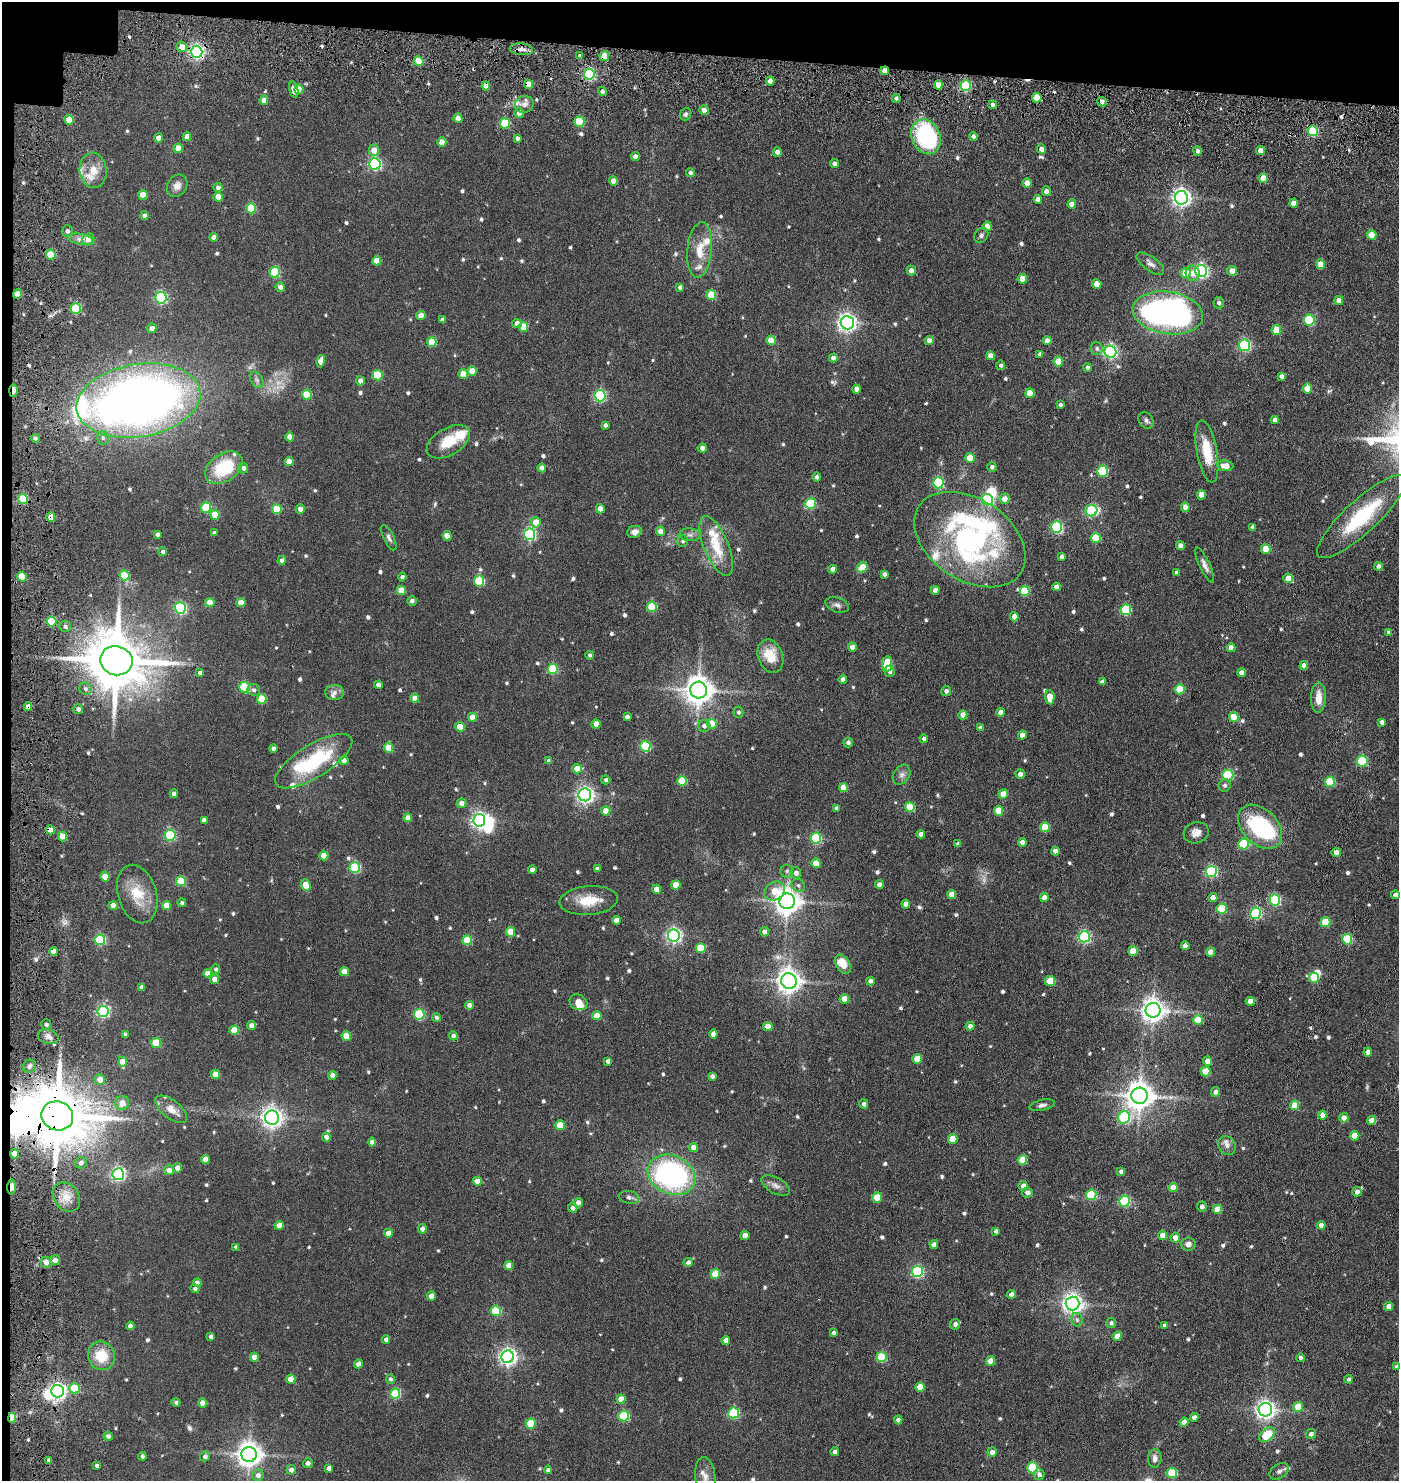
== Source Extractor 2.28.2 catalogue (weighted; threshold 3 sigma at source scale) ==
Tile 1 of 3 x 3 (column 1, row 1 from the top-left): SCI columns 228-1624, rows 3017-4495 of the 4575 x 4554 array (HDU 1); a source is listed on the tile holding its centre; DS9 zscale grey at full resolution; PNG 1401 x 1483 px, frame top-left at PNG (2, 2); each listed source drawn as its Kron ellipse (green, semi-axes under 4 px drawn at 4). Shown black and unused: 5% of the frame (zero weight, under 3 of 6 exposures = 5% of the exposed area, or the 3 px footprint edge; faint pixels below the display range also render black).
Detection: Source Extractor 2.28.2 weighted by HDU 2 'WHT'; one run over the whole footprint, this tile lists its part. Background 0.0869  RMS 0.0089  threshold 0.0364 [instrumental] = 3 sigma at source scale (4.09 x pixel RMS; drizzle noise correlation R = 1.36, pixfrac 0.8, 0.05/0.05 arcsec/px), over >= 5 px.
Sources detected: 726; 2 too faint to see at this stretch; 12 inside a brighter object's white glare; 6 cosmic-ray / hot-pixel residue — neither listed nor drawn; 19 inside a brighter listed object's ellipse — not listed separately; of the other 687, all 500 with FLUX_AUTO >= 1.86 (the completeness limit of this list) listed and drawn (187 fainter detections not listed), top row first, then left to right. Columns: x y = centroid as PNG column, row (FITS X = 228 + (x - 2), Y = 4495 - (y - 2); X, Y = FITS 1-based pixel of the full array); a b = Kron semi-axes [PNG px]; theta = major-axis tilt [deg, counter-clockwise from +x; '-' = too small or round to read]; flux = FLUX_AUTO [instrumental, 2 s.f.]
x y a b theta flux
182 47 5 5 - 6.6
521 49 11 6 -4 4.3
197 52 6 5 - 210
580 56 4 4 - 2.1
604 56 5 4 - 11
419 61 5 4 - 23
885 71 4 4 - 4.9
589 74 5 5 - 85
770 81 4 4 - 5.4
528 84 5 4 - 9.7
938 85 4 4 - 9.7
966 85 5 5 - 43
486 86 4 4 - 9.1
299 89 4 4 - 9.7
294 90 8 4 -75 6.7
602 92 4 4 - 2.1
896 98 4 4 - 1.9
1037 98 5 4 - 16
264 100 5 4 - 6.4
1102 102 5 4 - 3.6
524 104 9 8 - 4.3
993 105 4 4 - 2.1
704 110 5 4 - 4.9
519 113 5 4 - 7.6
685 114 6 5 - 1.9
458 118 4 4 - 6.8
69 120 5 4 - 16
580 122 5 5 - 37
505 123 5 5 - 42
1313 131 5 5 - 57
973 136 4 4 - 2.5
187 137 4 4 - 6.8
926 137 18 14 -65 110
158 138 4 4 - 5.8
517 138 4 3 - 2.9
442 142 5 4 - 11
178 148 5 4 - 13
1041 149 5 4 - 3.5
374 150 6 5 - 8.9
1197 151 5 4 - 2.5
1260 151 4 4 - 5.4
777 152 4 4 - 4.1
635 157 4 4 - 4.1
375 164 6 5 - 130
834 164 4 4 - 2.7
93 170 17 13 -85 14
690 173 4 4 - 2.2
1263 178 5 4 - 11
614 181 4 4 - 7.5
1027 183 4 4 - 7.6
177 186 12 9 56 5.3
218 187 4 4 - 2.5
1046 191 5 4 - 3.9
143 195 5 4 - 13
218 197 4 4 - 10
1181 198 7 6 - 360
1038 199 4 4 - 6.3
1293 203 4 4 - 6.4
1072 204 4 4 - 7.2
251 208 5 5 - 38
144 216 4 4 - 3.6
987 226 5 4 - 8.5
67 231 6 5 - 2.8
981 235 8 6 56 2.1
1372 235 5 5 - 15
214 237 4 4 - 5
81 239 12 5 -10 4.3
88 239 6 6 - 8
700 250 28 12 84 16
51 255 5 4 - 26
377 261 4 4 - 12
1150 264 16 7 -36 4.3
1320 264 5 4 - 9.7
911 270 5 4 - 4.2
1201 271 6 6 - 180
1232 271 5 5 - 6.9
275 272 5 5 - 57
1186 273 5 5 - 16
1193 273 8 7 - 6.1
1022 279 5 4 - 13
1097 284 5 4 - 13
280 287 5 4 - 4.2
680 287 4 3 - 2.2
17 294 4 4 - 13
711 295 5 5 - 27
161 298 6 5 - 110
1339 301 4 4 - 5.2
1219 303 5 5 - 2.6
76 308 5 5 - 45
1168 313 35 21 -8 270
421 316 4 4 - 8.9
443 320 4 4 - 4
1309 320 5 5 - 54
517 323 5 4 - 5.1
847 323 7 6 - 350
523 327 5 5 - 19
152 328 5 4 - 4.6
1276 330 5 4 - 19
771 340 4 4 - 12
929 340 4 4 - 5.1
1047 341 4 4 - 6.1
432 342 5 4 - 27
1244 345 6 5 - 110
1097 349 6 6 - 2.2
1110 352 6 6 - 160
1040 354 4 4 - 2.9
991 356 4 4 - 7.9
833 358 4 4 - 3
321 361 6 4 75 7.8
1058 361 5 4 - 17
1001 365 4 4 - 2.1
1087 367 4 4 - 2.4
472 371 5 4 - 11
463 374 5 4 - 14
377 375 5 5 - 40
1282 376 4 4 - 3.6
257 380 9 5 -60 2.4
360 381 4 4 - 4.1
1307 388 5 4 - 12
857 389 4 4 - 5.2
13 390 6 3 89 12
1030 393 5 4 - 13
307 395 5 5 - 25
600 396 6 5 - 100
138 401 62 36 9 670
1060 405 4 3 - 2.1
1146 420 9 7 -57 2.5
1275 420 4 4 - 3.5
605 425 4 3 - 2.3
290 437 4 4 - 7.8
35 438 4 4 - 2.3
103 438 7 5 88 2.1
448 442 24 13 30 20
702 448 4 4 - 3.7
1207 451 31 10 -80 24
970 458 5 4 - 14
289 462 4 4 - 8.8
1225 466 8 5 -8 9.5
992 467 4 4 - 2.4
224 468 20 13 34 40
243 468 5 5 - 3.1
542 468 4 4 - 5.5
1102 471 5 5 - 56
816 477 4 4 - 2.3
938 483 5 5 - 76
1201 495 4 4 - 8.9
23 499 5 5 - 41
1004 499 5 5 - 7.2
987 500 6 5 - 83
811 504 6 5 - 39
1185 507 4 4 - 8.1
206 508 5 5 - 40
277 509 5 5 - 26
300 509 4 4 - 4.1
600 509 5 4 - 10
1091 511 6 5 - 63
215 515 5 4 - 15
1362 516 58 16 43 61
51 517 5 4 - 8.3
536 522 5 5 - 11
1057 527 6 5 - 92
1253 527 4 4 - 2.1
660 531 5 4 - 5.6
634 532 7 6 - 4
214 533 4 3 - 2.1
530 534 6 5 - 120
157 535 4 3 - 2.1
690 535 10 6 -4 3.1
447 536 4 4 - 9.4
389 538 14 5 -65 2.8
1096 538 5 5 - 25
970 539 61 40 -33 160
683 541 6 5 - 1.9
716 546 32 12 -67 25
1180 546 4 4 - 4.9
1266 549 5 4 - 21
163 552 4 4 - 2.3
1062 557 4 4 - 2.5
282 560 4 4 - 2.8
1205 565 19 5 -65 4.2
1379 566 4 4 - 4.2
862 567 6 5 - 12
833 569 4 4 - 4.1
1177 573 4 4 - 3.3
884 574 4 3 - 2.4
125 575 5 5 - 29
22 577 5 4 - 25
402 577 4 4 - 2
1288 578 5 4 - 11
479 581 5 5 - 50
1056 587 4 4 - 3.8
401 590 5 4 - 15
935 590 4 4 - 5
1025 591 5 5 - 31
412 601 5 4 - 2.6
210 602 4 4 - 13
241 602 4 4 - 9.8
837 605 12 7 -19 3.3
652 607 5 5 - 38
180 608 5 5 - 110
1126 610 5 5 - 53
1014 617 5 4 - 5.3
51 622 5 5 - 39
65 626 6 5 - 2.1
1389 633 4 4 - 3
852 647 4 4 - 6.3
1231 648 4 4 - 7.1
590 655 4 4 - 1.9
770 656 17 12 -69 19
116 661 16 14 -19 5800
887 664 8 5 81 31
1304 665 4 4 - 4.2
553 669 5 5 - 45
890 671 6 5 - 3
200 673 4 4 - 2.9
1241 673 4 4 - 5.1
843 679 4 4 - 4.1
1102 682 4 4 - 3.3
378 685 4 4 - 4.2
245 687 5 5 - 59
86 689 6 6 - 2.2
1180 689 5 5 - 24
254 690 6 6 - 2.3
699 690 8 8 - 1100
946 691 5 5 - 2.3
334 693 9 7 3 3.8
1050 697 7 4 -84 15
1318 697 15 7 89 9.6
415 698 4 4 - 8.6
262 699 5 5 - 27
28 707 4 4 - 6.2
78 709 5 5 - 3.1
739 712 5 5 - 1.9
1000 712 4 4 - 4.5
963 715 4 4 - 6.1
472 717 4 4 - 10
627 717 4 4 - 2.9
1234 717 5 5 - 23
1382 722 4 4 - 3.1
596 724 4 4 - 8.7
712 724 5 4 - 20
704 726 6 6 - 3.2
460 727 5 4 - 16
980 728 4 4 - 2.4
1022 735 4 4 - 6.2
924 739 4 4 - 2.7
848 742 5 4 - 3.1
645 746 5 5 - 57
273 748 4 4 - 2.8
388 748 5 5 - 19
344 760 4 4 - 3.5
314 761 44 16 32 65
549 761 4 4 - 2.5
1362 761 5 5 - 57
577 769 5 4 - 10
1020 774 5 4 - 3.8
901 775 11 8 57 3.4
1228 775 5 5 - 58
606 780 4 4 - 1.9
682 781 5 5 - 32
1330 782 5 5 - 37
1225 785 6 6 - 2.3
843 787 4 4 - 10
174 794 4 4 - 3.9
1003 794 4 4 - 11
585 795 6 6 - 300
462 803 5 5 - 5.3
910 807 5 5 - 29
836 808 4 3 - 2.2
606 811 5 4 - 9
998 811 5 4 - 17
408 818 4 4 - 6.2
204 820 4 4 - 3.5
479 820 6 6 - 240
1045 827 5 5 - 18
1260 827 26 17 -46 84
50 830 4 4 - 8
1196 833 12 10 18 5.9
921 834 4 4 - 4.1
170 835 6 5 - 72
62 837 5 4 - 14
816 838 5 5 - 65
1022 842 4 4 - 4.9
958 844 4 3 - 2.2
1243 844 5 5 - 51
1055 851 4 4 - 4.2
1336 852 4 4 - 4.3
324 856 4 4 - 13
816 863 5 4 - 14
355 868 5 5 - 65
597 869 4 4 - 2.3
532 870 4 4 - 5.4
787 871 6 6 - 2.1
1211 871 5 5 - 98
796 873 5 5 - 4
105 877 5 4 - 14
181 881 5 5 - 33
879 884 4 4 - 3.8
306 885 6 4 -70 13
676 885 4 4 - 13
798 885 7 6 - 2.3
657 889 4 4 - 7.5
775 891 11 9 38 17
137 894 30 19 -73 24
952 895 4 4 - 9.6
1396 895 4 4 - 4.3
1044 898 4 4 - 5.5
1213 898 4 4 - 7
589 900 29 14 5 19
1275 900 5 5 - 81
787 901 8 7 - 880
182 903 4 4 - 2.1
906 904 4 4 - 5.3
166 905 4 4 - 10
113 906 4 4 - 7.9
1222 909 5 5 - 34
1256 913 6 5 - 87
616 920 4 4 - 6.2
1325 922 5 5 - 25
510 932 5 4 - 20
764 932 4 4 - 3.7
674 936 6 6 - 200
1084 937 6 5 - 120
1347 939 5 5 - 44
100 940 5 5 - 66
467 940 5 5 - 27
1185 946 4 4 - 6
701 948 5 5 - 26
53 951 4 4 - 5.6
1133 951 5 5 - 20
1211 952 4 4 - 8.3
843 964 10 6 -57 15
216 969 5 4 - 2
344 972 4 4 - 10
208 973 4 4 - 6.3
1314 977 5 5 - 33
214 979 4 4 - 6.5
789 981 8 7 - 740
870 981 4 4 - 3.7
1050 981 5 5 - 21
142 987 4 4 - 3
844 999 4 4 - 12
1250 1001 5 4 - 6.5
578 1002 9 7 -25 6.5
469 1005 4 4 - 4.5
1153 1010 7 7 - 700
103 1011 5 5 - 140
419 1014 5 5 - 58
597 1016 4 4 - 13
436 1017 4 4 - 2
1198 1020 5 5 - 19
46 1024 5 5 - 2.3
251 1025 4 4 - 4.5
768 1026 4 4 - 10
970 1026 4 4 - 4.7
234 1030 4 4 - 20
125 1034 4 3 - 2
713 1034 4 4 - 5.1
346 1036 5 4 - 12
453 1036 4 4 - 2
48 1037 11 7 -16 4.2
156 1043 5 5 - 29
1368 1052 4 4 - 4.8
917 1059 5 5 - 15
608 1061 4 4 - 2.7
1208 1061 4 4 - 6.1
122 1062 5 4 - 11
29 1066 7 6 - 2.1
1206 1071 5 5 - 18
215 1074 4 4 - 14
332 1075 4 4 - 4.4
712 1076 4 4 - 2.7
100 1080 5 5 - 8.3
1215 1092 5 4 - 3.3
1140 1096 8 8 - 1100
122 1103 7 6 - 8.5
864 1104 5 4 - 2.9
1042 1105 13 5 12 3
1295 1105 5 4 - 14
171 1109 19 9 -39 8.8
1322 1115 4 4 - 4.7
57 1116 16 14 -19 6200
1124 1117 6 6 - 78
272 1118 7 7 - 460
1344 1118 4 4 - 6
1371 1120 4 4 - 7.4
560 1125 5 4 - 15
1354 1136 5 4 - 13
326 1137 4 4 - 3.6
953 1139 5 4 - 16
372 1142 4 4 - 3.3
1227 1145 10 8 -57 4.9
693 1147 4 4 - 5.2
14 1154 5 4 - 5.3
205 1159 4 4 - 7.7
1022 1160 5 4 - 17
81 1163 6 5 - 3.3
177 1168 5 4 - 4.9
169 1170 5 5 - 6.1
1121 1171 4 4 - 2.4
118 1174 6 6 - 170
671 1175 25 19 -26 160
477 1181 4 4 - 7.6
776 1185 16 8 -29 4.8
1023 1186 5 4 - 4.5
11 1187 7 3 88 20
1173 1188 4 4 - 12
1027 1192 5 5 - 4.2
1357 1192 5 4 - 4.1
1091 1195 5 5 - 48
66 1197 16 12 -54 11
629 1197 10 6 -9 2.7
877 1198 5 4 - 17
1125 1201 5 5 - 68
578 1203 5 4 - 4
1202 1207 5 5 - 3.2
573 1208 5 4 - 3.7
1217 1209 5 4 - 14
1321 1225 4 4 - 5.6
279 1226 4 4 - 9.3
422 1229 4 4 - 4.4
996 1231 4 4 - 2.5
388 1233 4 4 - 6.3
1162 1235 4 4 - 7.1
745 1236 4 4 - 7.3
1175 1238 5 4 - 6.6
934 1244 4 4 - 5.4
1188 1244 7 6 - 4
236 1247 4 4 - 2.1
55 1260 5 5 - 5
46 1262 5 5 - 6.2
688 1262 5 4 - 3.6
509 1265 4 4 - 9.5
917 1272 5 5 - 100
715 1274 5 4 - 19
197 1283 4 4 - 4.6
195 1289 4 4 - 2.2
1011 1294 4 4 - 4.7
431 1296 4 4 - 7.4
1072 1303 7 7 - 450
1389 1306 4 4 - 5.2
496 1311 5 5 - 44
1077 1320 7 5 -77 2.1
1111 1323 5 5 - 2.2
955 1324 5 5 - 3.5
1165 1325 4 4 - 2.5
130 1326 4 4 - 4.3
833 1333 4 4 - 1.9
211 1336 4 3 - 2.4
1117 1336 5 4 - 8.6
386 1340 4 4 - 3.7
726 1341 4 4 - 6.4
101 1356 14 13 - 20
254 1357 4 4 - 7.3
508 1357 6 6 - 310
882 1357 5 5 - 42
1300 1358 4 4 - 2.2
990 1361 5 4 - 12
359 1364 4 4 - 6.5
1397 1366 4 4 - 2.7
291 1379 4 4 - 10
390 1379 5 4 - 2.3
1349 1379 4 4 - 2.2
920 1387 4 4 - 13
74 1388 5 5 - 26
58 1391 6 6 - 290
395 1394 5 5 - 53
621 1399 4 4 - 10
176 1402 4 4 - 2.2
203 1403 4 4 - 8.9
1298 1407 5 4 - 15
1265 1410 7 6 - 370
734 1413 5 5 - 71
624 1416 5 5 - 55
1194 1417 4 4 - 4.2
12 1418 5 3 - 32
898 1420 4 4 - 2.5
1184 1422 4 4 - 5.8
531 1424 5 5 - 33
1311 1434 5 5 - 2.6
1267 1435 9 5 39 34
108 1436 4 4 - 2.8
835 1452 4 4 - 2.5
992 1452 4 4 - 4.6
249 1454 7 7 - 790
142 1456 4 3 - 2.1
205 1456 5 5 - 2.7
1155 1458 9 6 87 3.4
49 1460 4 4 - 1.9
308 1463 5 5 - 3
97 1466 4 4 - 2.8
329 1468 4 4 - 3.7
1033 1468 5 5 - 52
291 1470 5 4 - 3.6
548 1470 4 4 - 2.7
1279 1471 10 7 32 3.1
1172 1473 5 5 - 35
1039 1474 6 5 - 2.7
258 1475 5 5 - 3.8
705 1476 19 10 -84 7.6
Overlapping masked pixels (flux is a lower limit): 21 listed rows (the first 20) at x y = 197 52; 604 56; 885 71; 528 84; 486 86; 1037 98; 1313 131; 17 294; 13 390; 23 499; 51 517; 51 622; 116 661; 28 707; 50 830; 53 951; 57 1116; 14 1154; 11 1187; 58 1391
Isophote crosses this tile's border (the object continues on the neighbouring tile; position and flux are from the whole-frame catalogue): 2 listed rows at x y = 1397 1366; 705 1476